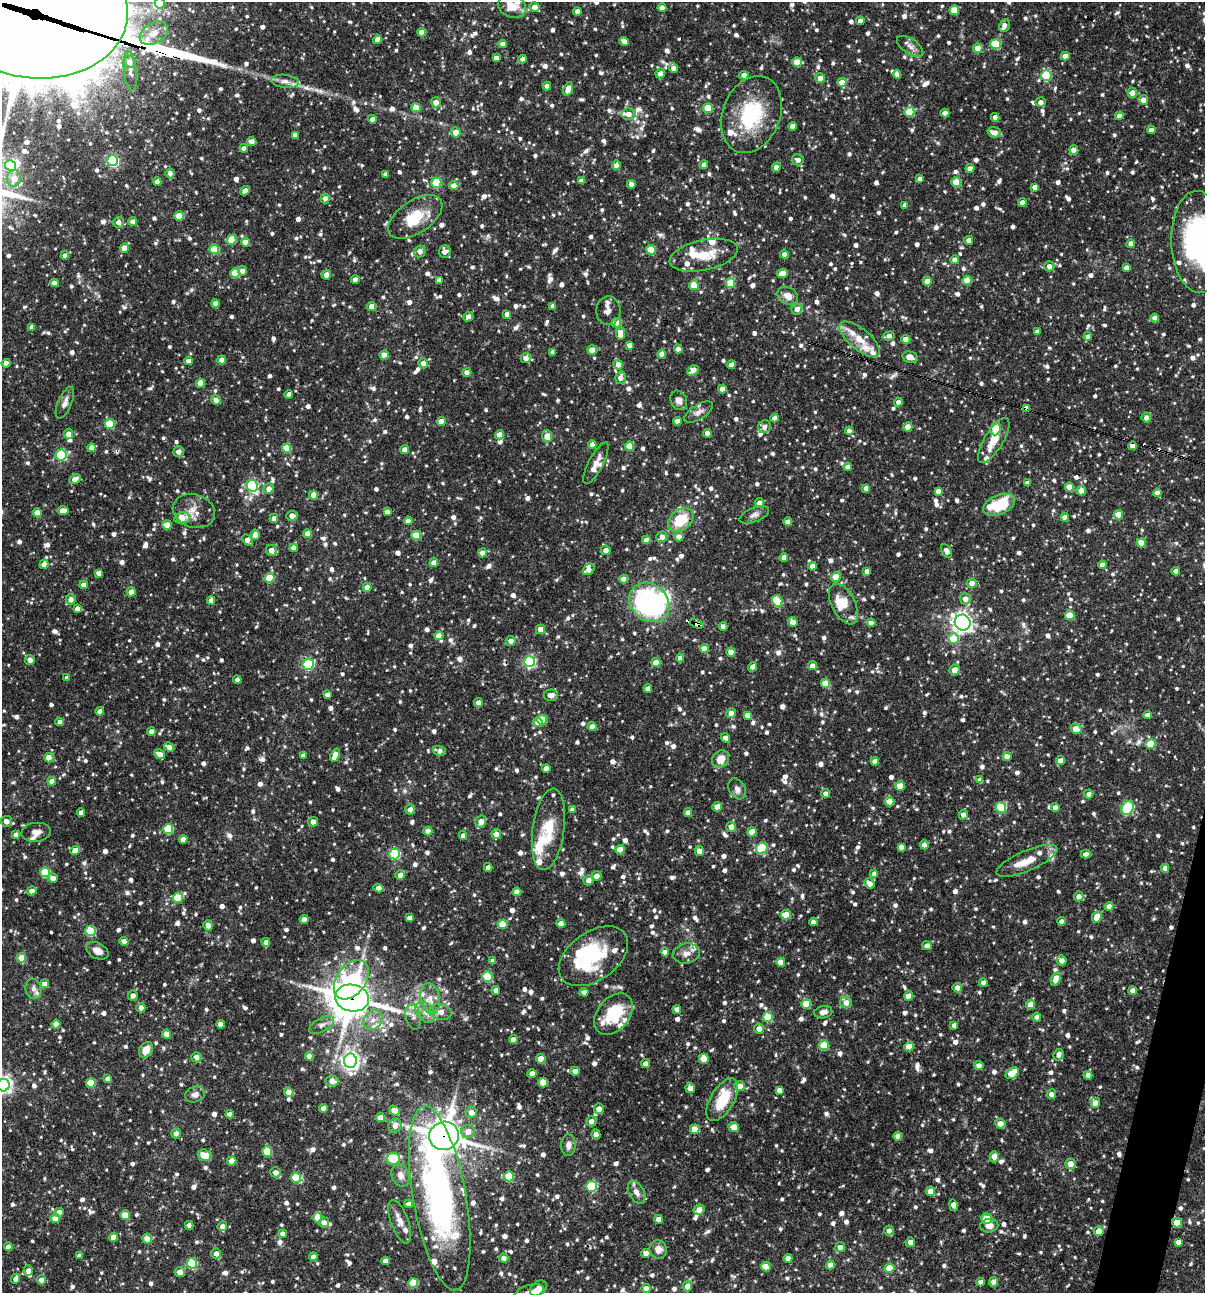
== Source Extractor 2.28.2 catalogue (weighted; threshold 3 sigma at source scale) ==
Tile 6 of 4 x 4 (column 2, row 2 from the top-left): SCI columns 1454-2656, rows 2585-3875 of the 5188 x 5168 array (HDU 1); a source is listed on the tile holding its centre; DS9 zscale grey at full resolution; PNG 1207 x 1295 px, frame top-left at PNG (2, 2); each listed source drawn as its Kron ellipse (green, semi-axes under 4 px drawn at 4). Shown black and unused: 2% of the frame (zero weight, under 3 of 4 exposures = <1% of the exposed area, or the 3 px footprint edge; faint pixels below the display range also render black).
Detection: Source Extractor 2.28.2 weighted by HDU 2 'WHT'; one run over the whole footprint, this tile lists its part. Background 0.0835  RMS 0.0039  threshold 0.0176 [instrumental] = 3 sigma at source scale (4.5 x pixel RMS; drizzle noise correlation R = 1.50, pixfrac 1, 0.05/0.05 arcsec/px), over >= 5 px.
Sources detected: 1498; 7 inside a brighter object's white glare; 5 cosmic-ray / hot-pixel residue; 2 long thin detections or spike segments (spike, bleed or trail) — neither listed nor drawn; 51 inside a brighter listed object's ellipse — not listed separately; of the other 1433, all 500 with FLUX_AUTO >= 1.97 (the completeness limit of this list) listed and drawn (933 fainter detections not listed), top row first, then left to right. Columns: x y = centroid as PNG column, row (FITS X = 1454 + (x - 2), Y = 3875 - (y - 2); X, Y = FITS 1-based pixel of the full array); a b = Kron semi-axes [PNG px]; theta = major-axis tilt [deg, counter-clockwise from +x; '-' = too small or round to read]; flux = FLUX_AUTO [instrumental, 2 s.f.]
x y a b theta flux
160 3 5 5 - 4.1
512 6 14 11 -26 6.7
32 7 96 71 -8 13000
535 7 5 4 - 3.5
662 8 4 4 - 2.9
954 10 5 4 - 9.4
577 11 4 4 - 2.5
860 21 4 4 - 2.6
1004 25 7 5 64 2.3
422 32 4 4 - 3.3
154 33 15 10 30 4.4
377 39 5 4 - 3.2
624 41 5 4 - 2
503 44 4 4 - 2.1
996 44 5 5 - 19
910 46 15 7 -35 2.3
978 48 4 4 - 5.8
1065 56 4 4 - 3.5
496 58 4 4 - 2.4
523 59 4 4 - 2.1
129 62 6 6 - 3.1
797 62 5 4 - 8.4
673 68 5 4 - 2.1
130 71 20 6 -83 2.7
660 73 5 4 - 3
897 74 4 4 - 2.3
744 75 4 4 - 3.1
1046 75 5 5 - 23
820 78 5 4 - 3.1
285 81 14 6 -7 2.5
842 82 4 4 - 5.2
547 86 4 4 - 2.7
568 89 7 4 69 5
1132 93 5 4 - 3.4
1143 100 5 4 - 3.2
436 102 5 5 - 3.1
1040 102 5 4 - 2.1
416 108 4 4 - 9.1
708 108 5 4 - 13
909 112 5 5 - 12
945 113 4 4 - 3.1
628 114 7 6 - 2.8
751 114 40 28 69 29
1119 116 4 4 - 2.8
995 117 4 4 - 2.5
372 119 4 4 - 2.7
793 126 4 4 - 2.8
1151 130 4 4 - 2.3
456 132 5 5 - 3.9
994 132 7 5 -17 3.1
295 135 4 4 - 2.5
252 142 5 4 - 2.9
244 148 4 4 - 2.1
1074 150 5 4 - 3.4
798 160 6 5 - 2.3
112 161 5 5 - 44
616 165 4 4 - 2.4
704 165 4 4 - 2.5
11 166 6 5 - 18
776 167 4 4 - 2.6
970 168 4 4 - 2.8
170 174 5 4 - 2
386 174 4 4 - 2.6
14 178 8 7 - 4.5
920 179 4 4 - 2.1
582 181 4 4 - 2.7
157 182 4 4 - 2.9
956 182 5 5 - 11
436 183 5 5 - 18
631 184 4 4 - 2.7
454 186 5 4 - 3.2
1035 187 4 4 - 2.5
245 191 5 4 - 2.5
325 199 5 4 - 2.7
1022 202 4 4 - 2.7
905 205 4 4 - 2.5
179 216 4 4 - 8.2
415 217 31 16 34 14
118 222 5 5 - 2.6
133 222 4 4 - 4.1
232 240 5 4 - 12
969 240 4 4 - 2.7
245 242 4 4 - 5
1198 242 51 27 -88 81
1131 244 4 4 - 2.4
124 248 5 4 - 5.2
214 249 5 5 - 14
651 250 5 4 - 13
420 251 6 5 - 2.8
445 251 6 5 - 2.3
784 254 4 4 - 2
65 255 4 4 - 2
704 255 35 15 12 10
955 260 4 4 - 2.6
1049 266 5 5 - 2.7
1126 268 4 4 - 2.5
243 271 4 4 - 2.5
235 273 5 5 - 12
782 274 5 4 - 6.3
326 275 4 4 - 3.1
355 280 4 4 - 2.7
439 280 4 4 - 2.4
967 280 4 4 - 8.2
927 281 4 4 - 5.1
54 283 4 4 - 2.4
730 283 5 4 - 11
694 285 5 4 - 11
788 296 11 8 -32 3.5
215 304 4 4 - 2.5
371 306 5 4 - 3.3
553 306 4 4 - 2.5
797 309 5 5 - 2.6
608 311 14 12 -89 2.5
507 314 4 4 - 2.5
468 317 5 4 - 2.8
1155 318 4 4 - 2.9
616 323 5 4 - 10
32 327 4 4 - 2.2
1037 332 4 4 - 2.3
621 334 6 4 78 5.2
889 336 6 4 14 2.5
1088 336 4 4 - 2
860 339 25 10 -40 6.4
906 339 4 4 - 4.2
629 345 4 4 - 2.4
678 349 4 4 - 2.6
592 350 4 4 - 6.1
553 352 4 4 - 2
662 354 4 4 - 3.6
384 355 4 4 - 4.6
910 357 8 5 -12 2.6
526 358 5 5 - 2.7
222 360 4 4 - 2.6
188 361 4 4 - 2.3
6 363 4 4 - 3
423 363 5 5 - 2.2
618 364 5 4 - 3.2
732 365 4 4 - 2.9
693 370 6 4 31 5.2
467 373 4 4 - 3.1
620 378 6 5 - 2.5
200 383 4 4 - 6.6
722 389 4 4 - 3.3
289 394 4 4 - 2
216 400 5 4 - 2.8
679 400 10 8 -62 2.6
898 402 4 4 - 2.5
65 403 17 7 67 2.4
1026 408 4 3 - 2.6
699 412 16 7 31 2.2
1146 417 5 4 - 2.4
775 418 4 4 - 2.4
441 421 4 4 - 4.6
677 421 4 4 - 3.6
110 424 5 5 - 17
764 427 7 6 - 2
908 427 4 4 - 4.6
996 429 7 5 85 14
849 431 4 4 - 2.3
707 433 4 4 - 3.3
68 434 5 4 - 3.3
500 435 4 4 - 5.9
547 436 6 5 - 4.1
994 440 26 9 58 6.3
592 445 4 4 - 2.5
629 446 4 4 - 8.6
1132 446 4 4 - 3
91 448 4 4 - 2.9
287 448 4 4 - 11
405 450 4 4 - 3.1
178 452 5 5 - 2.1
61 455 5 5 - 36
596 463 23 7 63 3.4
848 467 4 4 - 2.6
75 479 6 4 28 3.7
1027 483 4 4 - 2.4
252 486 6 5 - 45
1069 487 4 4 - 5.7
866 488 4 4 - 2.7
269 489 5 5 - 2.7
938 491 4 4 - 2.8
1081 491 5 4 - 4.7
1157 493 4 4 - 2.4
314 495 4 4 - 6.4
759 503 5 4 - 2.9
999 505 17 9 23 15
63 511 6 4 1 3.4
194 511 21 16 -18 5.7
387 512 4 4 - 2.4
37 513 4 4 - 4
754 515 16 7 22 2.1
1119 515 4 4 - 7.9
292 516 6 5 - 2.6
1065 517 4 4 - 3
182 518 8 5 8 7.3
274 518 4 4 - 2.5
681 520 14 10 40 13
408 521 4 4 - 3.1
788 522 4 4 - 3.3
167 525 5 4 - 4.4
308 534 4 4 - 4.2
255 535 5 4 - 3.6
416 535 5 4 - 10
662 537 6 5 - 2.6
679 537 5 5 - 2.6
247 540 6 4 -49 2.5
646 540 4 4 - 2.7
1141 543 4 4 - 6.2
294 548 4 4 - 2.6
271 550 6 5 - 3.1
606 550 5 5 - 2.6
946 551 7 4 -61 2.2
483 553 4 4 - 3.8
784 557 4 4 - 2.9
434 563 4 4 - 2.8
44 564 5 4 - 2.8
1102 565 4 4 - 2.9
812 566 4 4 - 2.7
588 570 6 5 - 2.8
867 571 4 4 - 2
1176 571 4 4 - 2.6
98 573 4 4 - 2.6
836 577 5 4 - 7.2
270 578 5 5 - 14
624 579 4 4 - 3.5
972 583 5 5 - 2.7
84 585 4 4 - 3.4
367 587 4 4 - 3.3
131 592 4 4 - 2.9
71 599 5 5 - 2.7
965 599 5 5 - 2.9
211 600 4 4 - 2.4
777 601 6 5 - 17
649 602 22 18 -43 64
843 604 22 11 -62 7.1
77 609 4 4 - 2.9
1070 615 4 4 - 10
793 622 5 4 - 2.8
871 623 4 4 - 2.7
963 623 8 7 - 180
697 624 7 4 -21 8.1
723 626 4 4 - 2.4
540 629 5 5 - 3.2
439 636 4 4 - 4.5
953 638 5 5 - 11
511 641 5 5 - 2.8
704 648 4 4 - 6.1
731 652 4 4 - 5
680 658 4 4 - 2.9
30 660 5 5 - 2.5
530 662 5 5 - 52
656 663 4 4 - 6.4
308 664 5 5 - 33
812 666 4 4 - 3.3
753 667 4 4 - 2.7
955 670 5 5 - 4.3
67 678 4 4 - 2
237 680 4 4 - 2.1
825 683 5 4 - 8.3
648 688 4 4 - 2.1
328 695 4 4 - 2.3
551 695 7 5 3 2.2
478 703 4 4 - 2.5
100 711 4 4 - 2.6
731 713 5 5 - 2.8
747 715 4 4 - 2.6
1148 715 4 4 - 2.9
542 720 5 5 - 12
60 722 4 4 - 2.7
538 723 4 4 - 5.1
592 727 4 4 - 2.7
1076 729 5 5 - 6.6
151 732 4 4 - 2.9
726 738 5 4 - 2.7
1151 744 5 5 - 13
169 747 5 4 - 2.4
440 751 6 5 - 2
160 754 6 4 -28 2.8
335 755 7 4 68 5.9
303 756 4 4 - 2.1
1007 756 4 4 - 2.8
49 758 4 4 - 6.2
721 759 9 8 - 5.4
875 761 4 4 - 2.6
1061 761 4 4 - 3.5
546 768 4 4 - 3.3
980 780 4 4 - 2.7
52 781 4 4 - 4.2
900 786 5 5 - 5.1
737 789 11 8 -59 2.1
826 794 4 4 - 2.4
1089 794 4 4 - 2.1
890 802 5 4 - 6.3
717 807 5 4 - 4.2
1001 808 5 5 - 25
1055 808 4 4 - 2.8
1128 808 7 5 62 35
410 809 5 5 - 2.5
572 810 4 4 - 2.2
81 812 4 4 - 2.5
688 812 4 4 - 2.3
963 815 5 4 - 2.6
6 821 5 5 - 3.1
313 822 5 5 - 2.7
481 822 6 5 - 3.7
731 827 5 4 - 3
168 829 5 5 - 20
548 829 41 16 82 14
428 831 4 4 - 3
36 832 15 9 5 2.7
752 832 4 4 - 6.7
496 834 5 5 - 2.9
16 835 4 4 - 2.7
463 835 4 4 - 2.4
183 839 4 4 - 3.3
924 845 4 4 - 2.4
901 847 4 4 - 2.3
762 848 6 5 - 22
75 850 5 4 - 5.1
620 850 4 4 - 7.5
699 851 5 4 - 3.1
395 854 5 5 - 30
1086 854 5 4 - 2.2
1027 861 33 10 23 7.5
488 867 4 4 - 2.1
1165 868 4 4 - 2.2
45 872 5 5 - 18
874 874 4 4 - 2.7
400 875 5 4 - 3.1
597 876 5 4 - 2.8
53 878 5 4 - 2.8
588 880 5 5 - 2.4
870 884 5 4 - 2.9
379 888 5 4 - 2.6
32 891 5 4 - 3
517 892 4 4 - 3.2
1079 896 5 4 - 2.6
178 898 5 5 - 14
1109 906 4 4 - 3.1
786 915 5 4 - 7.5
1097 917 6 5 - 6
409 918 4 4 - 2.1
304 919 4 4 - 3.4
1062 921 4 4 - 2.5
813 922 4 4 - 2.5
503 924 5 4 - 11
561 924 4 4 - 3.9
208 925 5 4 - 2.4
90 931 5 5 - 24
124 941 4 4 - 2.5
266 942 4 4 - 2.9
927 946 4 4 - 2.3
97 951 12 7 -29 3.5
665 952 4 4 - 2.4
686 954 13 10 10 2.9
593 956 39 24 35 23
21 958 4 4 - 7
1062 960 5 5 - 2.9
493 961 4 4 - 2.2
781 962 4 4 - 5.8
487 977 5 5 - 22
1056 979 7 4 73 4.5
351 980 22 14 54 32
983 983 4 4 - 2.5
44 984 4 4 - 2.6
957 988 4 4 - 2.9
33 989 10 7 -71 2.2
496 990 4 4 - 2
1133 991 4 4 - 2.5
584 992 4 4 - 2.6
133 995 5 5 - 2.2
909 996 4 4 - 5.3
352 998 17 13 -9 780
430 998 15 9 -80 4.3
846 1003 6 5 - 3
806 1004 5 5 - 11
1031 1005 5 4 - 4.8
141 1008 4 4 - 2.4
677 1009 4 4 - 2.2
425 1012 12 8 -50 3.2
441 1012 11 7 -10 3
823 1012 9 6 11 2
613 1014 23 16 50 17
413 1017 13 7 -76 2.5
768 1017 5 5 - 16
1037 1017 4 4 - 2.7
373 1020 11 8 50 3.5
56 1024 4 4 - 3.3
220 1024 4 4 - 2.5
322 1025 14 7 29 2.2
954 1025 4 4 - 2.2
759 1029 5 5 - 2.4
166 1034 4 4 - 4.8
513 1039 4 4 - 2.6
824 1045 5 5 - 15
909 1047 4 4 - 7.8
146 1050 8 6 59 4.3
1058 1055 6 5 - 2.1
309 1056 4 4 - 2.8
196 1057 5 5 - 2
541 1059 4 4 - 6.6
704 1059 5 5 - 7.7
350 1061 7 6 - 170
646 1063 4 4 - 2.7
979 1065 4 4 - 2.2
575 1071 5 4 - 2.7
532 1073 4 4 - 3
1012 1073 7 5 38 8.4
1088 1075 4 4 - 2.6
107 1079 4 4 - 2
332 1081 7 5 -10 3.4
543 1082 5 5 - 5.9
91 1083 5 4 - 9.4
3 1085 6 6 - 150
740 1086 5 5 - 5.2
690 1088 5 4 - 4
779 1090 4 4 - 2.5
289 1092 5 4 - 3.1
1051 1094 5 5 - 2.4
195 1095 10 7 19 2.1
722 1100 24 11 59 12
1095 1103 5 5 - 3.9
323 1108 4 4 - 2.2
599 1109 5 5 - 2.5
394 1110 6 4 -38 4.7
471 1112 5 5 - 3
229 1114 4 4 - 2.1
380 1118 4 4 - 3.9
591 1121 5 5 - 2.3
1000 1124 5 5 - 3.7
395 1126 7 6 - 2.9
734 1127 5 5 - 3.5
695 1129 5 4 - 6.3
468 1131 7 6 - 3.5
176 1133 5 4 - 2.1
596 1134 5 4 - 2.2
444 1136 15 14 - 650
898 1136 4 4 - 2.8
568 1145 11 7 88 2.1
267 1151 5 5 - 15
205 1155 7 5 -17 5
994 1157 5 4 - 3.8
393 1159 7 6 - 15
232 1161 4 4 - 4.2
1071 1164 5 5 - 3.6
275 1172 5 5 - 2.4
400 1175 12 8 -69 2.7
509 1176 5 5 - 13
296 1178 5 5 - 17
592 1186 5 5 - 25
930 1191 4 4 - 5.2
636 1192 12 7 -61 2.8
440 1198 93 26 -80 130
409 1204 4 4 - 2
953 1205 6 4 -78 3.1
699 1210 6 5 - 3.4
59 1212 4 4 - 2.8
125 1215 5 4 - 7.6
55 1218 4 4 - 5.6
317 1218 5 4 - 5.2
659 1219 4 4 - 2.7
987 1219 5 5 - 9.7
324 1222 5 5 - 2.5
400 1222 23 9 -70 3.5
1177 1223 5 5 - 6.7
189 1225 4 4 - 2.5
222 1226 5 5 - 2.9
989 1226 9 7 8 2.6
889 1231 5 5 - 2
1099 1231 5 5 - 3.7
282 1234 4 4 - 2
113 1237 4 4 - 3.8
147 1239 5 5 - 3.2
910 1242 5 4 - 2.8
1178 1242 4 4 - 2.4
8 1247 4 4 - 2.5
840 1247 5 5 - 2.6
658 1250 9 8 - 3.1
646 1253 4 4 - 3
216 1254 5 5 - 2.3
79 1256 4 4 - 2
313 1257 4 4 - 2.2
504 1258 5 4 - 2.4
788 1258 4 4 - 2.5
385 1261 4 4 - 2.6
192 1263 5 5 - 22
830 1265 4 4 - 2.9
766 1267 5 4 - 7.1
889 1268 5 4 - 6.6
28 1271 5 4 - 2
180 1272 5 5 - 2.8
15 1279 5 4 - 2.2
41 1280 5 4 - 2.7
981 1282 4 4 - 2.1
994 1282 5 4 - 2.7
413 1283 5 5 - 14
687 1286 5 5 - 3.5
538 1288 9 6 41 4.9
646 1288 4 4 - 2.4
529 1292 15 7 18 3.1
Overlapping masked pixels (flux is a lower limit): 12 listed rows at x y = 32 7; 978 48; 415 217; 1198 242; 1026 408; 1132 446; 697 624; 352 998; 722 1100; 444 1136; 440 1198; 1177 1223
Isophote crosses this tile's border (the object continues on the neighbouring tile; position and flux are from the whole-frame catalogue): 7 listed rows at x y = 160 3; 512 6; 32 7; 1198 242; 3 1085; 538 1288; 529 1292